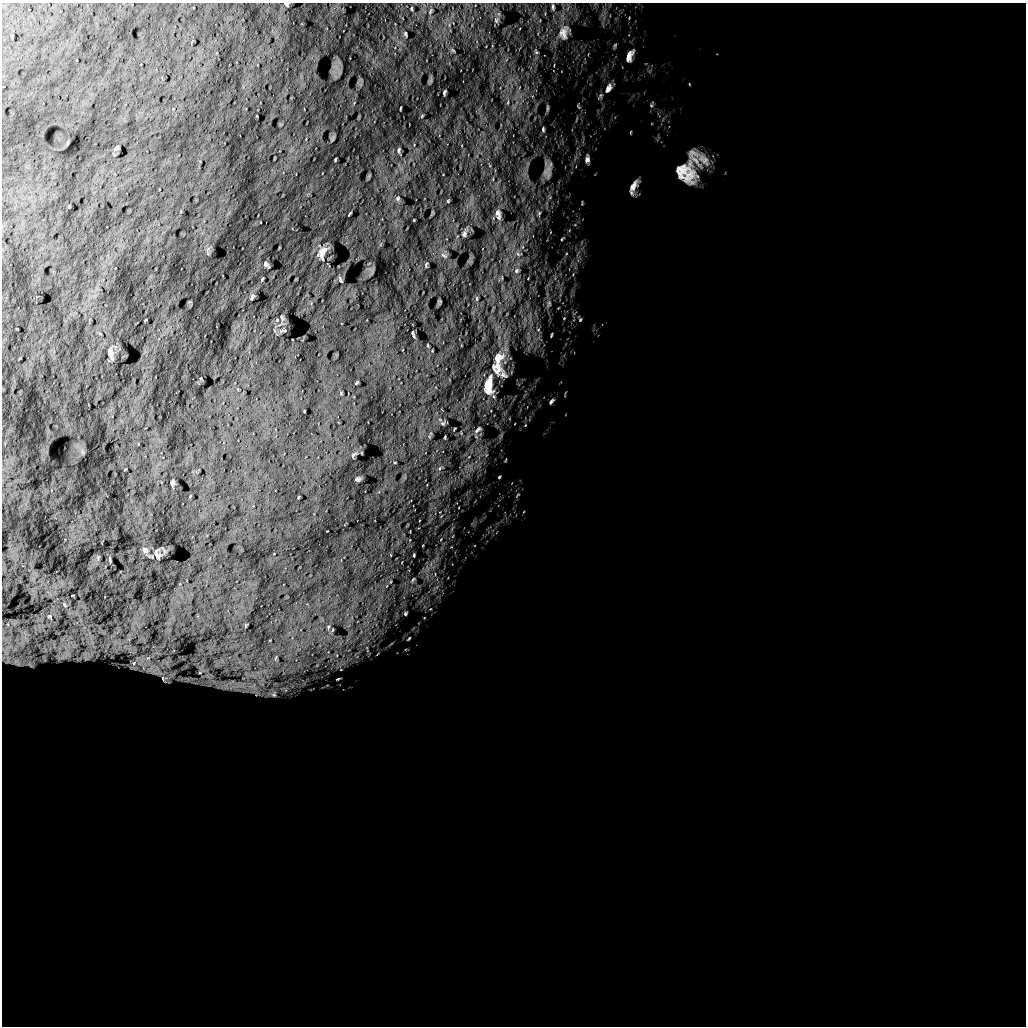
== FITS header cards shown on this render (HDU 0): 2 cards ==
NAXIS1  =                 1024 /
NAXIS2  =                 1024 /

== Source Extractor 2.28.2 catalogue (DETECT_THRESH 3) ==
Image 1024 x 1024 px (HDU 0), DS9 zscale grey, 1 PNG px = 1 image px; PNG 1028 x 1028 px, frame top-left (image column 1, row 1024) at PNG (2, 3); no overlay
Background 5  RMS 740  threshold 2230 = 3 sigma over >= 5 px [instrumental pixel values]
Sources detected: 90; all 90 listed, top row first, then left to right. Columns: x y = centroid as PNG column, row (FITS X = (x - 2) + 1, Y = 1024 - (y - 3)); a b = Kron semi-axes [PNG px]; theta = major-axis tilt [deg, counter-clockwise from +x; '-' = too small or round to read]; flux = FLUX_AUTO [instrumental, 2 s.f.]
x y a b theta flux
287 4 5 4 - 7.3e+04
553 7 6 4 -89 7.7e+04
411 9 5 2 - 4.7e+04
430 11 7 4 71 7.3e+04
496 20 8 6 -88 1.2e+05
563 33 20 12 80 5.8e+05
405 34 5 3 - 6.2e+04
615 45 7 4 46 7.2e+04
536 52 6 4 -45 7.0e+04
630 56 18 8 67 4.2e+05
608 88 15 8 61 3.6e+05
444 92 5 3 - 6.8e+04
508 102 6 3 72 6.3e+04
651 105 6 4 -46 7.0e+04
578 106 6 4 -55 6.2e+04
400 108 3 2 - 3.7e+04
547 108 11 3 87 9.4e+04
543 129 8 4 -88 1.0e+05
399 150 9 4 85 8.3e+04
694 157 34 15 -59 8.9e+05
335 159 3 2 - 4.5e+04
587 159 10 6 84 1.8e+05
704 160 24 11 -47 6.6e+05
547 172 26 12 -89 6.4e+05
686 173 30 24 -50 1.7e+06
633 186 19 8 67 4.2e+05
398 198 6 6 - 9.0e+04
448 201 4 3 - 3.8e+04
350 213 4 2 - 4.5e+04
498 213 10 8 -75 1.9e+05
539 213 7 6 - 1.2e+05
499 217 8 7 - 1.5e+05
464 234 7 4 88 9.3e+04
562 239 5 4 - 5.6e+04
322 253 18 10 74 3.6e+05
518 254 10 5 -12 1.6e+05
444 255 9 4 -35 1.1e+05
266 264 6 3 -51 1.1e+05
426 265 6 3 74 5.7e+04
516 271 9 7 47 1.9e+05
262 279 3 2 - 4.0e+04
340 280 7 3 -66 8.5e+04
252 297 5 3 - 7.8e+04
477 299 6 3 -90 5.9e+04
549 304 12 7 75 2.5e+05
282 318 9 3 -57 7.7e+04
564 318 5 4 - 5.0e+04
580 320 7 5 63 8.5e+04
538 330 6 6 - 1.2e+05
283 331 11 3 5 6.5e+04
413 334 7 2 -74 7.1e+04
551 335 6 3 72 5.6e+04
110 352 16 7 -88 2.7e+05
498 358 21 14 60 8.1e+05
496 367 15 14 - 5.8e+05
503 375 20 10 -28 2.3e+05
357 382 4 2 - 4.4e+04
488 386 27 12 87 8.9e+05
551 401 10 5 49 1.3e+05
443 423 7 4 0 7.6e+04
454 429 3 2 - 3.3e+04
478 430 11 5 45 1.6e+05
445 437 3 2 - 3.8e+04
353 455 10 5 48 1.1e+05
440 468 6 4 70 8.2e+04
499 477 5 4 - 5.8e+04
358 479 5 4 - 1.1e+05
172 483 5 4 - 8.2e+04
517 495 8 3 42 6.9e+04
190 496 4 2 - 3.5e+04
145 550 9 6 -51 1.4e+05
157 554 10 4 -70 1.3e+05
414 555 3 2 - 4.8e+04
110 560 7 2 -86 5.0e+04
413 580 8 4 65 1.0e+05
430 609 5 4 - 7.0e+04
405 613 6 5 - 1.0e+05
49 616 6 5 - 7.9e+04
328 627 6 3 72 6.0e+04
409 639 7 4 46 6.8e+04
64 656 33 14 27 1.4e+06
87 656 19 15 19 8.0e+05
17 662 19 13 -38 8.8e+05
138 663 38 28 17 2.7e+06
30 664 14 8 -44 3.6e+05
154 670 40 20 -19 2.1e+06
200 673 6 4 1 6.9e+04
164 679 16 13 -2 4.8e+05
338 679 4 2 - 5.5e+04
274 695 6 3 -18 4.9e+04
At the frame edge (FLAGS 8, measured only in part): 1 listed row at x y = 287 4